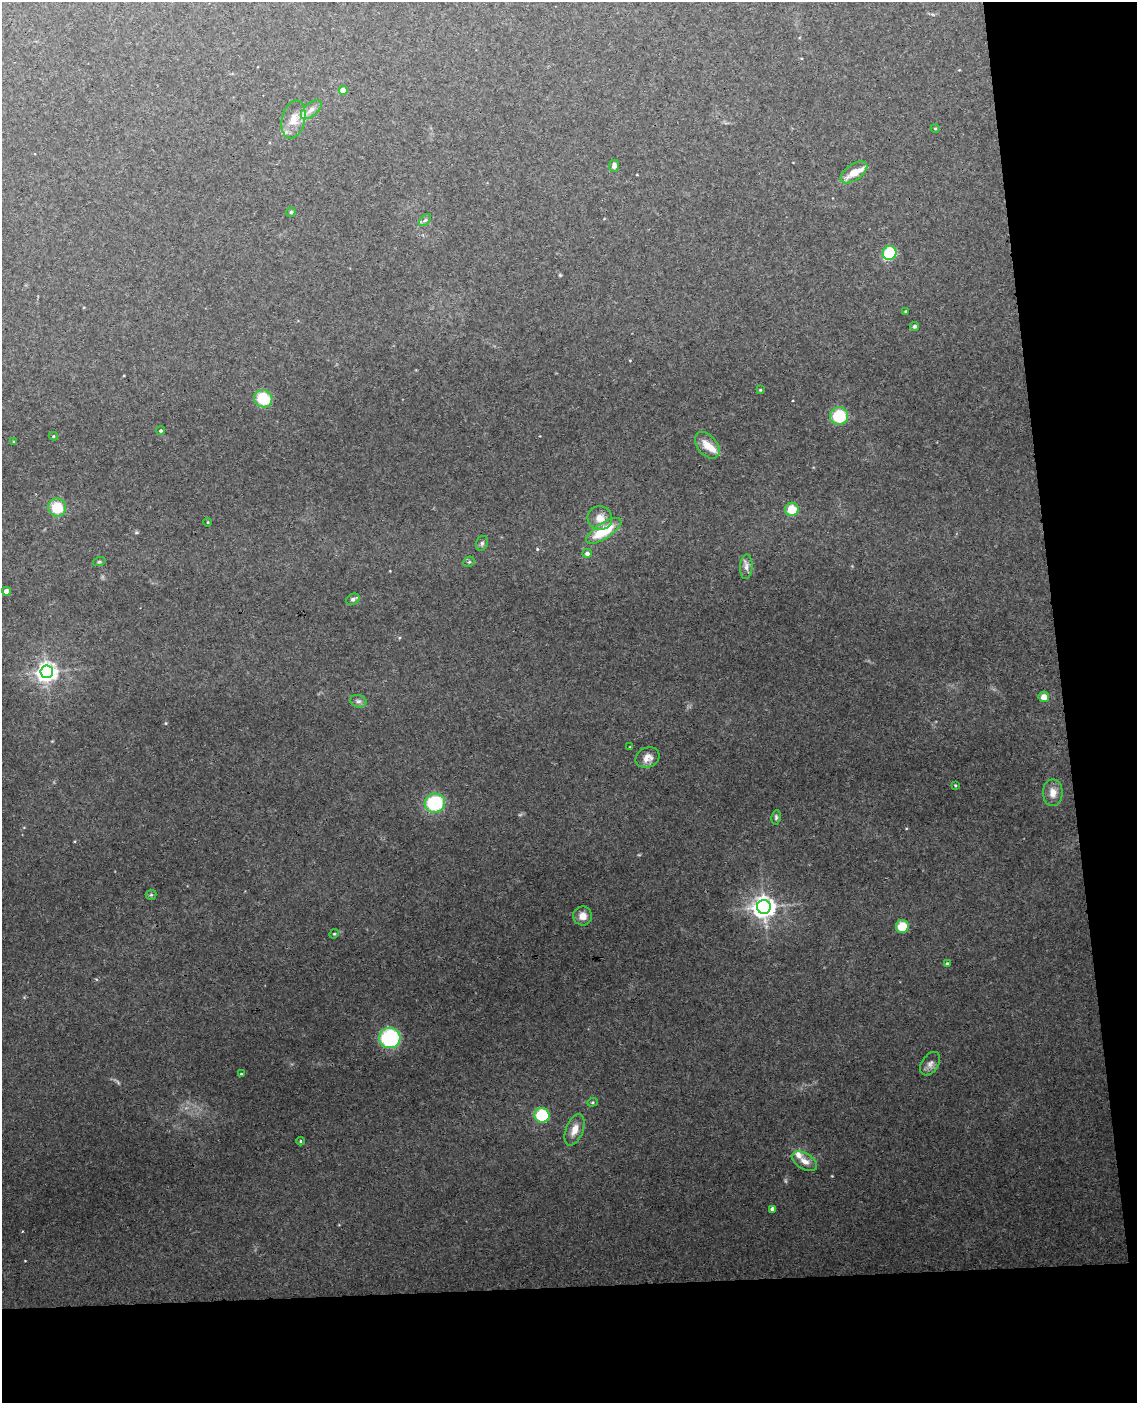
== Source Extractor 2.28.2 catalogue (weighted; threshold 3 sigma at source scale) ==
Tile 12 of 4 x 3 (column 4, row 3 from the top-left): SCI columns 3463-4597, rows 242-1642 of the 4654 x 4584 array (HDU 1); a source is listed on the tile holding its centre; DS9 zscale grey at full resolution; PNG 1139 x 1405 px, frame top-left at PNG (2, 2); each listed source drawn as its Kron ellipse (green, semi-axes under 4 px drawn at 4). Shown black and unused: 15% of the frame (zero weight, under 3 of 4 exposures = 6% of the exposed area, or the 3 px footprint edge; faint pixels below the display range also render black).
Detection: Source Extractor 2.28.2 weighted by HDU 2 'WHT'; one run over the whole footprint, this tile lists its part. Background 0.075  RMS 0.0052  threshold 0.0234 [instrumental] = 3 sigma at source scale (4.5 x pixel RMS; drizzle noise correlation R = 1.50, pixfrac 1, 0.05/0.05 arcsec/px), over >= 5 px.
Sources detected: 56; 2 inside a brighter listed object's ellipse — not listed separately; the other 54 listed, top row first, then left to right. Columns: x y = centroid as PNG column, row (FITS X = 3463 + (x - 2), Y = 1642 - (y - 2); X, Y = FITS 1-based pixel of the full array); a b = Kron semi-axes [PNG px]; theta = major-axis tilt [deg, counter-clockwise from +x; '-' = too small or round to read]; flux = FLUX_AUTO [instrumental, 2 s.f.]
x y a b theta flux
343 90 4 4 - 5.7
311 110 12 6 40 2.8
294 119 19 11 77 6.6
935 128 4 3 - 0.41
614 166 6 5 - 1.8
854 172 15 8 35 7.3
291 212 4 4 - 0.71
425 220 7 4 45 0.97
889 253 7 6 - 28
906 311 4 3 - 0.44
915 326 5 4 - 0.89
760 390 4 3 - 0.5
263 399 9 8 - 16
839 416 9 9 - 20
161 431 4 4 - 0.73
53 436 4 4 - 0.57
14 442 3 2 - 0.41
707 445 15 10 -50 5.8
57 507 9 9 - 14
792 509 7 6 - 9.2
600 518 12 11 - 4.8
208 522 4 3 - 0.38
604 531 20 8 33 17
482 543 7 5 75 1.1
587 553 5 4 - 1.7
99 562 6 4 18 0.64
469 562 6 5 - 0.75
746 567 12 6 87 2.2
6 591 4 4 - 2.6
353 599 7 5 28 1.3
47 672 6 6 - 280
1044 697 5 5 - 4
358 701 8 6 -13 1.5
630 747 3 3 - 0.43
647 758 12 10 25 3.6
955 785 3 2 - 0.44
1053 793 13 10 90 4.1
435 803 10 9 - 31
776 817 7 4 82 0.87
151 895 5 5 - 0.66
764 907 7 7 - 350
583 916 9 9 - 4.1
902 926 6 6 - 11
334 934 5 4 - 0.54
947 964 4 3 - 0.64
390 1038 10 10 - 48
930 1064 13 8 57 2.4
241 1074 3 2 - 0.47
592 1102 5 4 - 0.67
542 1115 7 7 - 23
575 1130 16 8 68 4.8
300 1141 4 3 - 0.44
805 1161 14 7 -31 3.7
772 1209 4 4 - 1.7